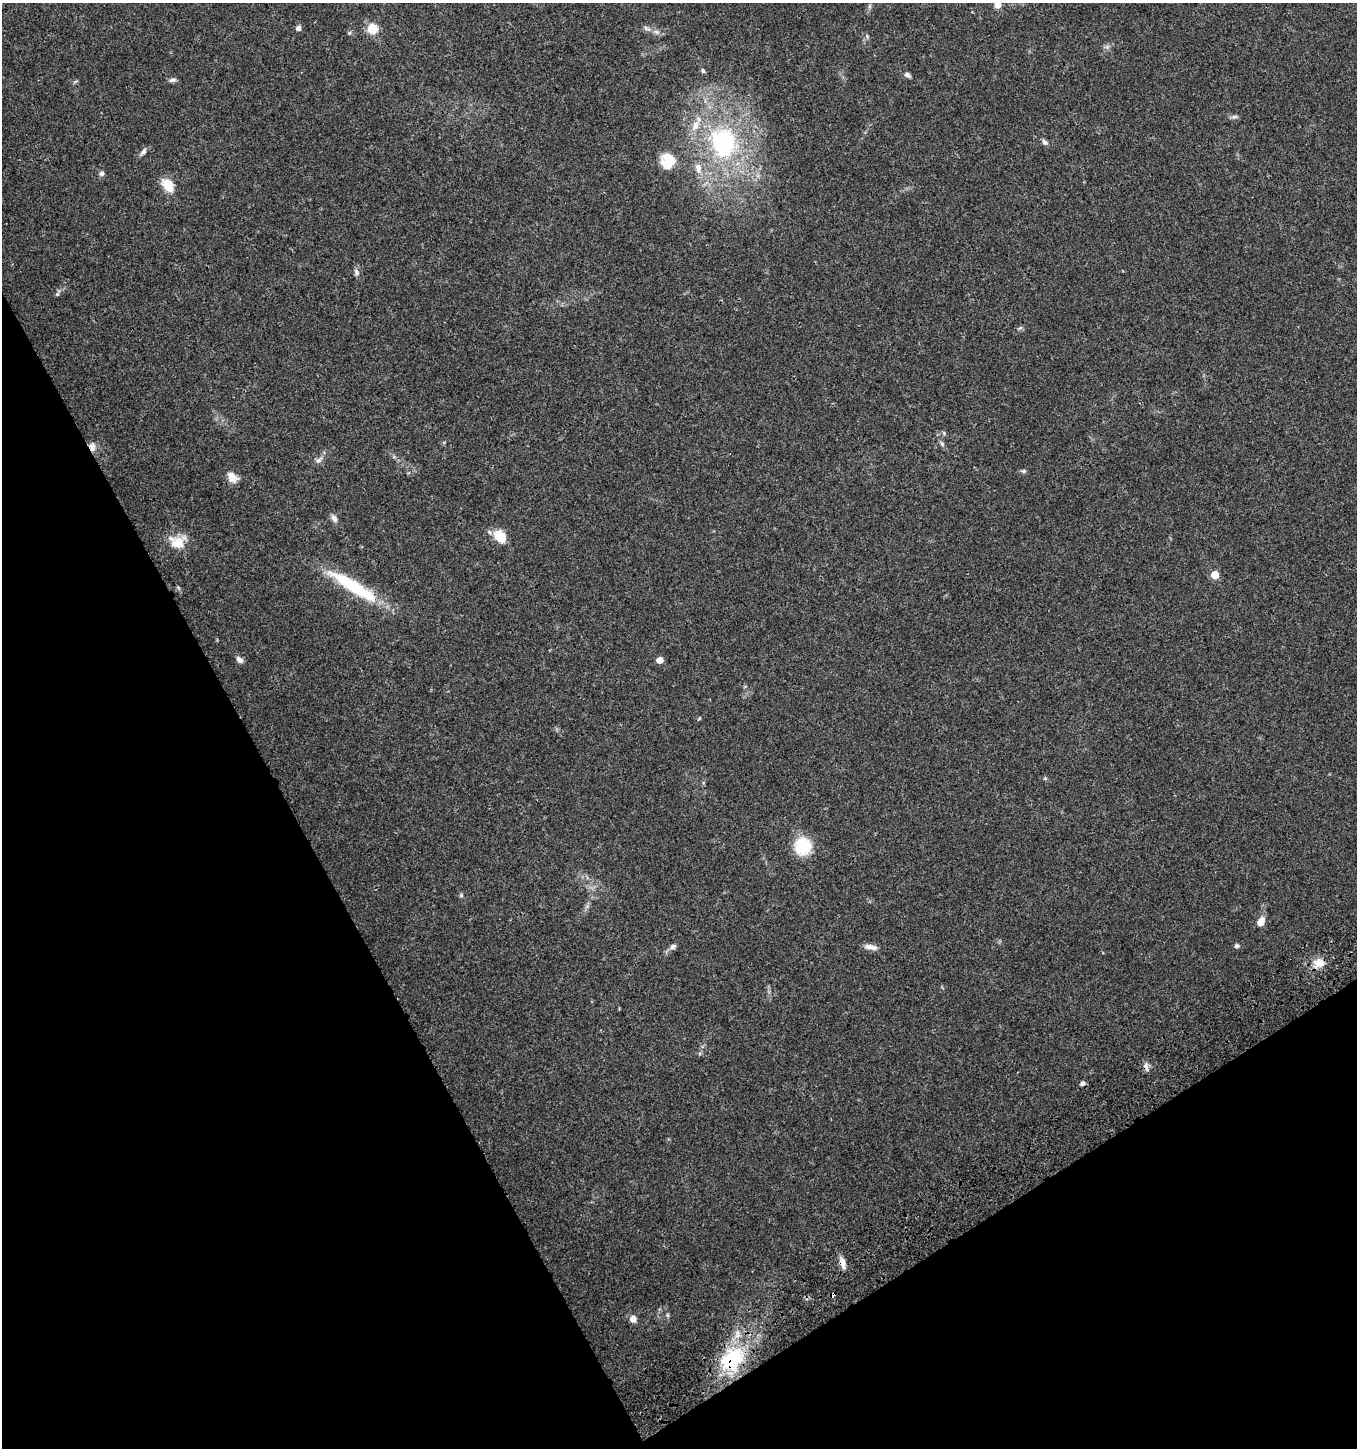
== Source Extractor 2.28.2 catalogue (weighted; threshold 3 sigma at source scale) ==
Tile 14 of 4 x 4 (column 2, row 4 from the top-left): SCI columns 1533-2887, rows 111-1556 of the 5835 x 6003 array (HDU 1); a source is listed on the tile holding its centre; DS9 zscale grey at full resolution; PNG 1359 x 1450 px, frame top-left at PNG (2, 3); no overlay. Shown black and unused: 28% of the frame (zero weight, under 3 of 4 exposures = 6% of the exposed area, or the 3 px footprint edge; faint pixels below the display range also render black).
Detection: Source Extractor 2.28.2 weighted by HDU 2 'WHT'; one run over the whole footprint, this tile lists its part. Background 0.0349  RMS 0.0033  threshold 0.0149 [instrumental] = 3 sigma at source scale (4.5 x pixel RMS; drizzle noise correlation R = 1.50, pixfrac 1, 0.0396/0.0396 arcsec/px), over >= 5 px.
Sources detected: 51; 2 cosmic-ray / hot-pixel residue — not listed; the other 49 listed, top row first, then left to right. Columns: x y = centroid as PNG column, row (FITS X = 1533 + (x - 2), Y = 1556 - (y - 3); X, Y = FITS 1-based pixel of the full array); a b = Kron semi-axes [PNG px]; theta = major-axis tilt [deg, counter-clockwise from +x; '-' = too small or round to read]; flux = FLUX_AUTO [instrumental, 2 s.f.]
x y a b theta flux
998 5 5 5 - 4.5
870 6 7 4 71 0.55
298 28 5 5 - 1.5
372 29 9 8 - 7.9
647 29 13 5 -29 1.4
349 33 6 4 70 0.4
1107 47 7 6 - 0.88
703 71 6 5 - 0.58
907 75 8 5 -29 0.99
173 80 9 5 11 0.95
1234 117 9 5 13 0.8
695 125 17 9 61 3.9
1044 142 9 6 -56 0.91
724 143 36 29 -80 44
143 151 11 6 49 1.2
669 161 16 15 - 8.9
698 168 16 9 -79 3.1
102 173 6 6 - 0.96
168 185 19 12 -54 5.2
356 272 9 6 -72 1.1
57 294 6 5 - 0.53
1020 328 7 4 33 0.53
944 433 6 4 -46 0.48
942 444 8 5 -54 0.73
92 447 12 8 -83 2
319 460 12 6 44 1.4
1023 471 7 5 -19 0.59
232 477 14 10 -45 3.4
334 518 9 6 -62 1.5
500 536 11 8 -45 9.8
177 542 24 18 -2 6.2
1215 575 5 5 - 8.8
353 586 65 13 -32 23
240 660 10 6 -40 1.5
660 660 5 5 - 4.4
1045 778 6 4 -19 0.43
803 846 15 14 - 14
461 895 6 5 - 0.5
1261 922 9 6 64 3.5
673 946 9 6 27 1.1
1236 946 5 5 - 0.82
871 947 16 6 -11 2.1
1319 963 13 11 16 4.5
700 1053 6 4 72 0.45
1146 1067 15 5 -81 1.2
843 1263 15 7 -74 2.4
668 1315 6 4 -88 0.49
633 1319 8 7 - 2
732 1359 39 26 41 23
Overlapping masked pixels (flux is a lower limit): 3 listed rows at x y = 92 447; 843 1263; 732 1359
Isophote crosses this tile's border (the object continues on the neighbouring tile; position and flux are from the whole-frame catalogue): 1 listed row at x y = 998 5